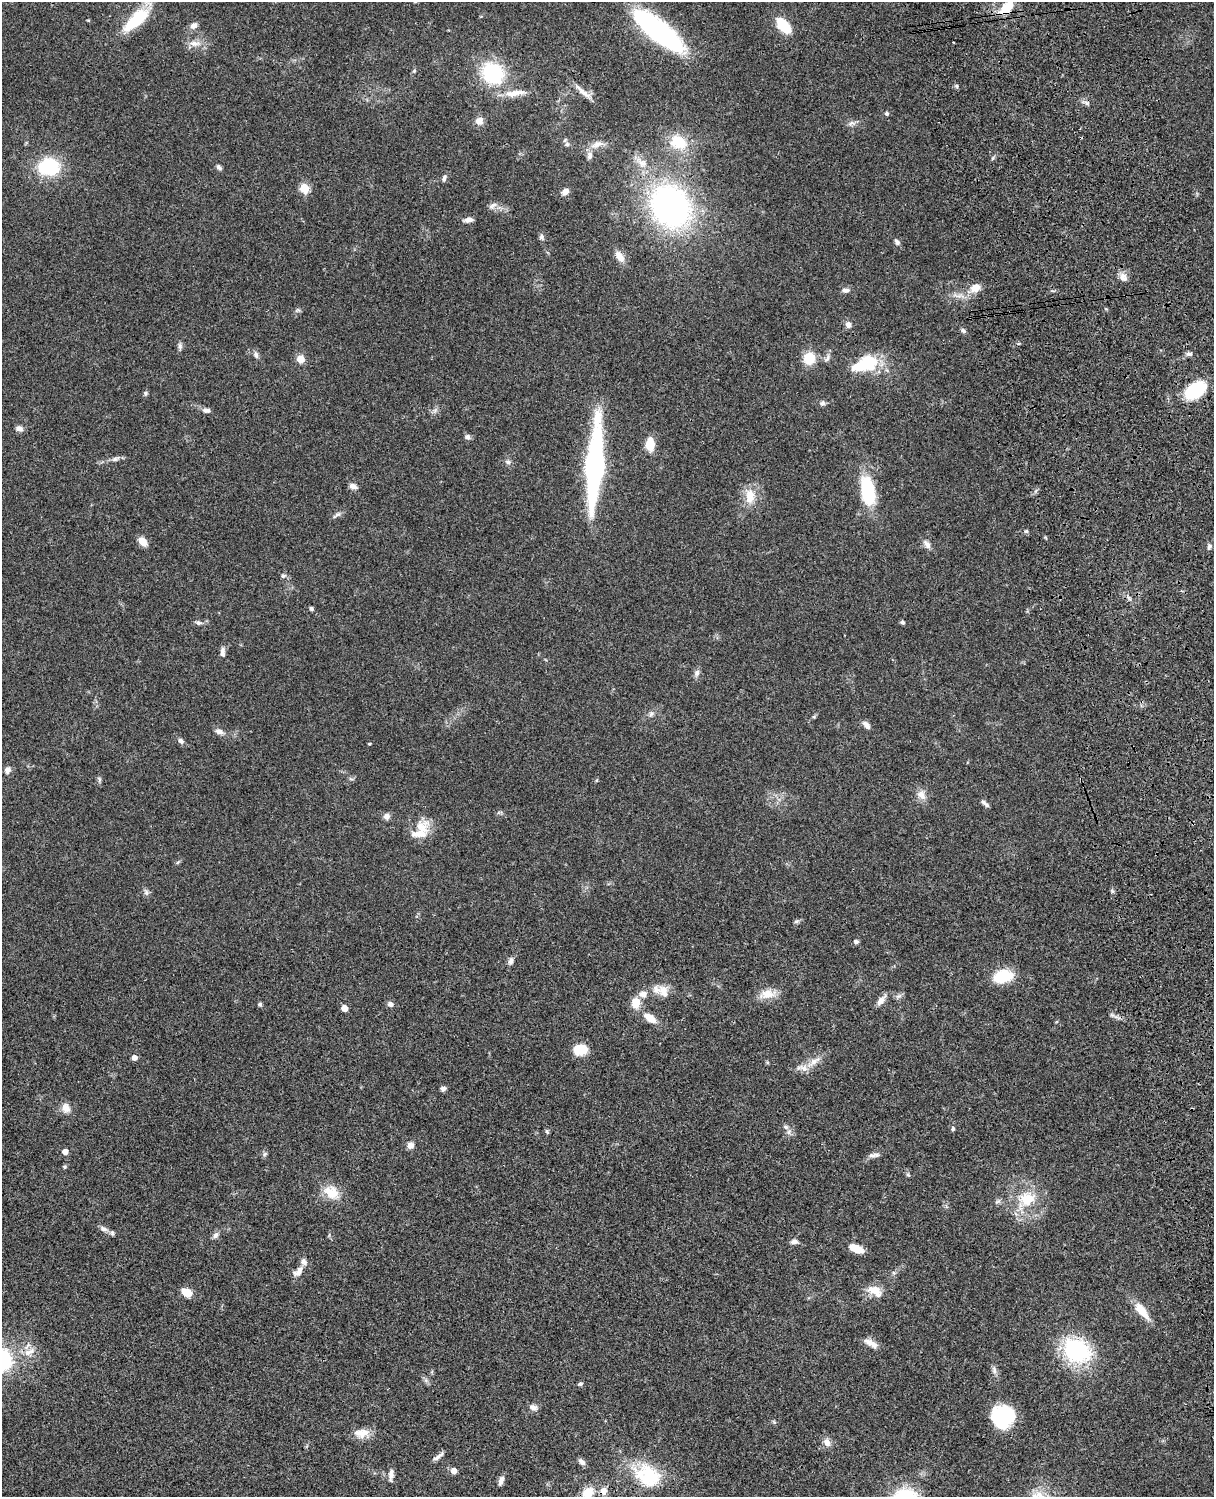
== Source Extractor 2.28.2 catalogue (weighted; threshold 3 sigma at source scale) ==
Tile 6 of 4 x 3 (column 2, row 2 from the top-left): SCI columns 1333-2544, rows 1773-3267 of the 5088 x 4927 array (HDU 1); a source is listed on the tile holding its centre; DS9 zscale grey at full resolution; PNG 1216 x 1499 px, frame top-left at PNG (2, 2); no overlay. Shown black and unused: <1% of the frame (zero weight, under 3 of 4 exposures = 6% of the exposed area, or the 3 px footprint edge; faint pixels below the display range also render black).
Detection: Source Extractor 2.28.2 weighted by HDU 2 'WHT'; one run over the whole footprint, this tile lists its part. Background 0.0771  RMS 0.0058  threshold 0.0259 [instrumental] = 3 sigma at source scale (4.5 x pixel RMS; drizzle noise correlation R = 1.50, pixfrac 1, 0.05/0.05 arcsec/px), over >= 5 px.
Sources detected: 148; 1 inside a brighter object's white glare — not listed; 9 inside a brighter listed object's ellipse — not listed separately; the other 138 listed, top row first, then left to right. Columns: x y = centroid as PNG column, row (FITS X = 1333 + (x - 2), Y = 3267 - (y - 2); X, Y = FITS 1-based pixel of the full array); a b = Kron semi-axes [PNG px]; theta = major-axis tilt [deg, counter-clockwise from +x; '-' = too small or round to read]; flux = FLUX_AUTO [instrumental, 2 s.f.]
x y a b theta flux
1006 8 20 10 43 11
136 19 39 14 42 24
193 26 10 7 40 2.9
784 26 20 10 -49 15
658 31 46 14 -38 130
194 43 17 7 -7 4.6
414 71 5 4 - 0.75
493 73 20 18 -42 44
957 86 6 4 -89 0.87
514 93 30 9 7 7.7
584 93 22 7 -40 4.8
1087 103 6 5 - 1.3
887 113 5 4 - 1.2
479 121 11 10 - 3.7
852 123 10 6 3 2.1
678 142 23 17 -21 18
567 144 7 5 -44 1.3
597 144 17 8 13 4.5
589 156 10 7 83 2.4
642 163 19 10 -35 6.8
49 167 18 15 3 37
219 167 8 5 -49 1.5
444 178 10 5 72 1.4
304 188 5 5 - 25
565 192 7 6 - 3.8
493 205 14 6 24 2.4
670 206 33 27 -61 190
469 220 9 6 11 2.6
541 237 7 6 - 1.5
897 242 9 5 -56 1.7
620 256 15 9 -58 5.2
1123 277 12 9 -44 3.4
975 288 12 9 29 6
845 290 9 6 2 2.1
298 310 9 4 31 1.1
848 324 9 8 - 2.3
963 330 7 5 -38 1.2
180 346 9 6 -81 1.5
1189 354 8 5 -16 1.6
256 355 9 6 -66 1.8
809 358 13 11 86 12
827 358 10 5 65 1.7
300 359 8 8 - 5.3
867 363 24 15 17 28
1195 390 21 13 36 33
145 393 7 6 - 1
822 403 7 6 - 1.5
206 410 11 6 -8 2.1
19 428 9 7 -9 2.3
468 437 7 6 - 1.9
650 444 9 6 85 16
115 459 13 6 22 2.1
508 462 8 7 - 1.6
595 465 68 14 86 160
353 486 10 6 -19 2.4
868 491 33 14 -83 35
750 496 20 13 89 9.6
337 515 15 4 36 1.7
1026 531 5 4 - 0.74
143 542 9 6 -47 6.9
927 544 11 7 -46 2.9
1209 547 7 5 60 1.4
283 576 6 5 - 1
1128 597 10 4 -50 1.6
311 608 5 4 - 1.1
902 622 4 4 - 1.3
198 623 8 6 -18 1.6
223 653 12 6 88 2.8
697 673 9 7 72 2.1
651 714 8 6 68 1.4
866 725 12 6 -45 2.4
219 731 12 7 -21 2.7
181 741 7 5 -45 1.9
369 744 5 3 - 0.48
7 770 8 7 - 2.5
99 779 8 5 -82 1.1
921 795 14 10 -53 4.5
987 805 8 6 -32 1.4
387 816 8 7 - 2.6
422 827 22 20 47 11
146 892 8 6 90 1.6
796 921 7 5 20 1.1
856 941 6 5 - 1.3
511 961 9 6 77 2
1004 974 16 14 -29 17
664 991 18 12 -63 6
767 994 21 11 9 7.7
881 1000 15 7 51 3.6
636 1002 12 10 82 7.3
260 1004 5 5 - 1.2
390 1004 6 6 - 2
344 1008 5 4 - 6.9
1112 1015 8 4 -44 1.4
650 1018 17 9 -36 6.8
581 1049 15 11 8 11
134 1058 5 5 - 3.2
814 1061 20 7 35 5.5
443 1089 7 6 - 1.6
66 1108 11 10 - 4.4
953 1129 6 5 - 0.89
547 1132 7 4 -63 0.87
789 1132 9 6 57 2
410 1145 7 7 - 3.1
65 1152 4 4 - 4.5
265 1154 7 5 46 1.1
872 1155 13 6 -2 2.1
65 1167 5 5 - 0.9
908 1175 6 4 -19 0.79
331 1194 21 15 23 9.5
1027 1199 24 19 15 18
103 1229 12 7 -21 2.6
216 1235 9 6 55 2
794 1241 9 6 7 2
856 1248 14 7 -22 10
298 1272 15 9 45 4.4
875 1291 21 11 -29 8
186 1292 12 9 -30 5.8
1142 1311 26 10 -51 8.9
871 1343 20 8 -29 4.6
1076 1351 27 21 -25 58
29 1352 19 9 30 5.8
2 1360 22 22 - 46
994 1370 12 6 -80 2
580 1384 6 4 9 1
534 1407 10 8 -26 2.5
1002 1416 21 19 28 37
774 1422 7 4 -56 0.74
361 1433 21 12 6 6.7
827 1442 11 8 -65 3.4
437 1457 15 5 37 2.3
581 1462 11 6 -44 2.1
454 1471 5 5 - 4.9
391 1475 15 6 86 2.9
648 1475 37 26 -29 33
501 1481 12 6 71 2.3
604 1491 11 9 -86 4.1
588 1493 11 9 54 13
908 1494 27 13 -12 17
Overlapping masked pixels (flux is a lower limit): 2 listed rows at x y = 1006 8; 604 1491
Isophote crosses this tile's border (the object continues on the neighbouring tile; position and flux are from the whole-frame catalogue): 3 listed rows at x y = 2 1360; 588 1493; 908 1494